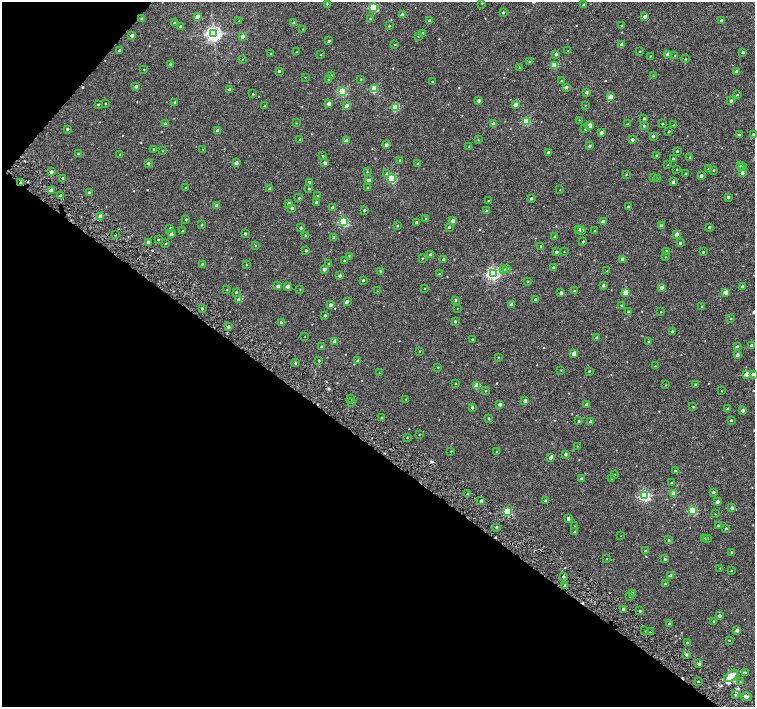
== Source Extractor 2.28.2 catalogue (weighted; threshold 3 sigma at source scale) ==
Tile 9 of 4 x 4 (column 1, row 3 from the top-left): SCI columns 1-1505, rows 1590-2999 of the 6026 x 6065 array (HDU 1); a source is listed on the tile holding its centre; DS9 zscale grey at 2 x 2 block average (1 PNG px = mean of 2 x 2 image px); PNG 757 x 709 px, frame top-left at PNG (2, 2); each listed source drawn as its Kron ellipse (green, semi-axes under 4 px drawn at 4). Shown black and unused: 39% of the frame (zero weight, under 4 of 8 exposures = <1% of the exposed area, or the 3 px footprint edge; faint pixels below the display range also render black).
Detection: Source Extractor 2.28.2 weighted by HDU 2 'WHT'; one run over the whole footprint, this tile lists its part. Background -1.36e-04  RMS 0.0012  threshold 0.00495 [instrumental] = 3 sigma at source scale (4.09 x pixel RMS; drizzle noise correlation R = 1.36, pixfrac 0.8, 0.0396/0.0396 arcsec/px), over >= 5 px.
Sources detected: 368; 9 cosmic-ray / hot-pixel residue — neither listed nor drawn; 5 inside a brighter listed object's ellipse — not listed separately; the other 354 listed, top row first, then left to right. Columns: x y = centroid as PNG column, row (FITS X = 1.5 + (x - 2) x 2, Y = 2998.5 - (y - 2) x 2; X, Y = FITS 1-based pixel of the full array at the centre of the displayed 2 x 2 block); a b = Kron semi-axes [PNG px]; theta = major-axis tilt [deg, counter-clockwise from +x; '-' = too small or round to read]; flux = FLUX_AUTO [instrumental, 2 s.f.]
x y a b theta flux
482 3 2 2 - 0.15
327 4 3 2 - 0.16
583 4 2 2 - 0.29
374 7 3 3 - 16
503 12 2 2 - 0.39
402 15 3 2 - 1.3
197 16 3 2 - 1.6
645 16 2 2 - 1.2
142 18 3 2 - 0.23
370 19 2 2 - 0.17
721 20 2 2 - 0.72
239 21 2 2 - 0.12
429 21 3 2 - 0.37
175 23 3 2 - 0.5
294 23 2 2 - 1.4
622 25 2 2 - 0.15
181 26 3 2 - 0.59
389 26 2 2 - 0.2
303 29 2 2 - 0.095
214 34 4 4 - 80
422 34 3 2 - 0.33
132 35 3 2 - 0.78
243 36 3 3 - 0.9
418 36 2 2 - 0.13
329 41 2 2 - 0.42
395 45 2 2 - 0.18
622 45 2 2 - 1.7
120 50 3 2 - 0.45
568 51 2 2 - 0.24
640 51 2 2 - 0.17
296 52 2 2 - 0.11
743 52 2 2 - 0.38
270 53 2 2 - 0.11
321 54 2 2 - 0.12
556 54 2 2 - 0.62
668 54 3 2 - 2.5
675 55 2 2 - 0.17
651 56 3 2 - 0.15
242 59 2 2 - 0.086
685 59 2 2 - 0.13
530 62 2 2 - 0.43
170 64 2 2 - 0.19
554 65 3 3 - 6
519 67 2 2 - 0.12
144 69 2 2 - 0.15
279 71 2 2 - 0.43
736 71 3 2 - 0.65
331 76 3 2 - 0.61
653 76 2 2 - 0.14
305 77 2 2 - 0.085
328 79 3 2 - 0.2
361 79 2 2 - 0.14
561 81 2 2 - 0.15
433 82 2 2 - 0.24
136 86 2 2 - 0.73
566 87 2 2 - 0.6
230 89 2 2 - 1.2
374 89 3 3 - 7.5
342 91 3 3 - 16
586 92 2 2 - 0.85
253 94 2 2 - 0.18
737 95 3 2 - 0.23
610 97 3 2 - 3
479 101 3 2 - 0.7
731 101 2 2 - 0.62
175 102 3 2 - 0.31
106 103 2 2 - 0.12
329 104 3 2 - 1.6
98 105 2 2 - 0.25
347 105 3 2 - 0.92
515 105 3 2 - 1.6
264 106 2 2 - 0.14
585 106 2 2 - 0.11
395 107 3 3 - 8.9
644 118 2 2 - 0.31
579 120 2 2 - 0.086
526 121 3 3 - 11
296 123 2 2 - 0.09
165 124 3 3 - 0.24
494 124 3 2 - 2
627 124 2 2 - 0.23
662 124 2 2 - 0.25
674 125 2 2 - 0.19
589 126 3 2 - 3.2
644 126 2 2 - 0.4
67 129 2 2 - 0.41
585 129 3 2 - 0.16
218 131 3 2 - 1.1
669 131 2 2 - 0.24
601 132 2 2 - 0.93
753 134 2 2 - 0.23
739 135 3 2 - 0.26
653 136 2 2 - 0.62
632 139 2 2 - 0.81
300 140 2 2 - 0.4
478 140 2 2 - 0.11
346 141 3 2 - 1.5
386 145 2 2 - 0.84
589 146 2 2 - 0.48
469 147 2 2 - 0.17
154 149 2 2 - 0.38
203 149 2 2 - 0.11
163 151 2 2 - 0.11
677 151 2 2 - 0.21
548 152 2 2 - 0.64
78 154 2 2 - 0.21
120 154 2 2 - 0.11
656 155 2 2 - 0.18
323 156 3 2 - 0.19
690 157 3 2 - 0.24
673 158 2 2 - 0.26
400 160 2 2 - 0.14
148 163 3 3 - 0.5
236 163 3 2 - 1.2
325 163 3 2 - 0.97
418 164 2 2 - 0.26
668 165 2 2 - 0.11
740 166 2 2 - 0.16
743 167 3 2 - 0.22
677 169 2 2 - 0.12
708 169 3 2 - 0.13
714 170 2 2 - 0.19
51 172 2 2 - 0.67
367 172 2 2 - 0.18
387 173 3 3 - 0.38
742 173 3 2 - 1.1
626 174 2 2 - 0.18
686 174 2 2 - 0.21
701 176 2 2 - 1.1
653 177 2 2 - 0.19
63 178 2 2 - 0.3
392 178 3 3 - 17
657 179 2 2 - 0.24
368 180 3 2 - 0.77
309 182 3 2 - 0.99
673 182 3 2 - 0.48
21 183 2 2 - 0.74
186 187 2 2 - 0.19
368 187 2 2 - 0.13
270 189 3 2 - 0.51
309 189 2 2 - 0.24
51 190 2 2 - 1.4
560 190 2 2 - 0.1
89 192 2 2 - 0.28
60 196 2 2 - 1.2
318 196 2 2 - 0.21
728 197 2 2 - 0.55
299 198 2 2 - 0.23
531 198 2 2 - 0.45
488 201 2 2 - 0.17
316 203 2 2 - 0.86
289 204 3 2 - 1
217 205 2 2 - 1.2
628 207 2 2 - 0.3
292 208 3 2 - 0.57
333 208 2 2 - 0.59
364 210 2 2 - 0.31
487 211 3 2 - 0.37
100 217 3 2 - 2.8
186 219 2 2 - 0.22
425 219 2 2 - 0.13
453 221 3 2 - 1.7
344 222 3 3 - 20
416 222 2 2 - 0.47
603 222 2 2 - 1.3
202 225 2 2 - 0.21
398 226 2 2 - 0.16
661 226 2 2 - 0.8
449 227 2 2 - 0.47
709 227 2 2 - 0.4
170 228 2 2 - 0.44
301 228 3 2 - 0.36
579 229 3 2 - 1.2
582 230 3 3 - 0.79
182 231 2 2 - 0.13
595 231 2 2 - 0.36
171 234 3 2 - 0.85
245 234 2 2 - 0.43
677 234 2 2 - 1.2
115 235 2 2 - 0.53
306 235 2 2 - 0.18
334 237 3 2 - 0.79
555 237 2 2 - 0.45
158 240 2 2 - 0.15
148 242 2 2 - 0.91
583 242 2 2 - 0.25
680 243 2 2 - 0.51
166 244 2 2 - 0.14
256 245 2 2 - 0.12
541 246 2 2 - 0.26
306 250 2 2 - 0.33
666 251 3 2 - 0.31
556 252 3 2 - 0.47
564 252 2 2 - 0.084
703 252 2 2 - 0.23
431 255 2 2 - 1.4
349 256 2 2 - 0.12
665 257 2 2 - 0.089
422 258 2 2 - 0.13
443 259 2 2 - 0.55
622 259 2 2 - 0.91
344 261 2 2 - 0.24
329 263 2 2 - 0.12
202 264 2 2 - 0.24
246 265 2 2 - 0.14
553 267 2 2 - 0.28
507 268 3 2 - 0.4
324 269 2 2 - 1.1
504 270 3 3 - 0.27
380 271 2 2 - 0.23
607 271 2 2 - 0.11
439 274 2 2 - 0.2
493 274 4 3 - 46
340 276 3 2 - 0.53
363 280 2 2 - 0.3
528 282 2 2 - 0.16
603 285 2 2 - 0.52
278 286 3 2 - 0.68
287 286 2 2 - 1.4
742 286 3 3 - 0.46
661 287 3 2 - 1.7
424 288 2 2 - 0.11
300 289 2 2 - 0.11
227 290 2 2 - 0.11
377 291 2 2 - 0.085
574 291 3 2 - 0.17
236 292 2 2 - 0.24
626 292 3 2 - 4.3
726 292 2 2 - 2.4
561 293 2 2 - 0.78
536 299 2 2 - 0.62
239 300 3 2 - 1.3
456 300 3 2 - 0.29
347 302 3 2 - 0.61
512 304 2 2 - 1.5
330 305 2 2 - 1
621 305 2 2 - 0.22
702 306 2 2 - 0.14
202 309 3 2 - 0.22
457 309 2 2 - 0.092
628 312 2 2 - 0.31
661 312 2 2 - 0.17
325 315 2 2 - 0.34
731 318 2 2 - 0.13
281 322 2 2 - 0.31
455 322 2 2 - 0.32
228 327 2 2 - 0.62
672 331 2 2 - 0.4
305 337 2 2 - 0.079
597 338 2 2 - 1.1
472 339 2 2 - 0.2
335 341 3 2 - 1.7
649 342 2 2 - 0.28
751 345 2 2 - 0.42
737 346 3 2 - 0.38
321 347 3 2 - 0.27
420 351 2 2 - 0.14
573 354 3 3 - 1.3
737 355 2 2 - 1
498 357 2 2 - 0.11
319 361 2 2 - 0.35
358 361 3 3 - 0.66
295 363 3 2 - 0.26
655 366 2 2 - 0.12
438 367 2 2 - 0.18
561 370 2 2 - 0.11
589 371 2 2 - 0.18
379 373 2 2 - 0.13
747 374 2 2 - 2.7
753 374 3 3 - 0.57
456 384 2 2 - 0.13
666 385 2 2 - 0.12
696 385 2 2 - 0.36
477 386 3 2 - 4.4
486 391 2 2 - 0.11
722 391 2 2 - 0.084
350 398 2 2 - 0.17
406 399 2 2 - 0.13
525 401 2 2 - 1.2
352 402 2 2 - 0.2
500 404 2 2 - 0.99
586 404 2 2 - 0.44
472 407 2 2 - 0.58
693 407 2 2 - 0.16
728 409 2 2 - 0.72
743 410 2 2 - 1.4
381 418 2 2 - 0.23
489 418 2 2 - 0.28
731 420 2 2 - 0.26
579 421 2 2 - 0.29
590 422 2 2 - 0.8
419 434 2 2 - 0.1
407 438 2 2 - 0.16
578 446 2 2 - 0.086
451 451 2 2 - 0.11
497 451 2 2 - 0.14
565 454 2 2 - 0.54
550 458 3 2 - 0.58
675 471 2 2 - 0.18
615 474 2 2 - 0.12
581 478 2 2 - 0.36
611 479 2 2 - 0.11
671 483 2 2 - 0.17
713 492 2 2 - 0.48
467 494 2 2 - 0.33
674 494 3 2 - 2.7
645 496 4 3 - 29
481 501 2 2 - 0.49
545 501 2 2 - 0.35
718 502 2 2 - 0.88
732 508 2 2 - 1
693 511 3 3 - 12
508 512 3 3 - 14
715 514 2 2 - 0.093
568 519 2 2 - 0.64
718 525 2 2 - 0.26
574 526 2 2 - 0.089
496 527 2 2 - 0.34
726 528 3 2 - 0.33
575 532 2 2 - 0.51
621 536 2 2 - 0.068
704 538 3 2 - 0.31
707 539 2 2 - 0.12
668 540 2 2 - 0.25
645 551 2 2 - 0.61
731 553 4 2 - 0.21
606 559 2 2 - 0.12
665 559 2 2 - 0.37
720 568 2 2 - 0.11
731 570 2 2 - 0.13
671 575 2 2 - 1.3
563 577 2 2 - 0.41
665 583 2 2 - 0.18
565 586 2 2 - 0.82
632 593 2 2 - 0.45
629 596 2 2 - 0.12
623 609 2 2 - 0.67
640 611 2 2 - 0.26
719 616 2 2 - 0.8
714 621 2 2 - 0.13
669 624 2 2 - 0.42
737 630 2 2 - 1.1
645 631 2 2 - 0.13
650 632 2 2 - 0.15
729 640 2 2 - 0.17
687 643 2 2 - 0.4
686 655 3 2 - 0.45
699 664 3 2 - 0.62
745 673 4 2 - 0.25
731 676 8 4 40 3
698 681 2 2 - 0.19
740 682 2 2 - 0.13
735 695 2 2 - 0.26
747 697 5 3 - 0.59
Overlapping masked pixels (flux is a lower limit): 2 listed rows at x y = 21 183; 115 235
Isophote crosses this tile's border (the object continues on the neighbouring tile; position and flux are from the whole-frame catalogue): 1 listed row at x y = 753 374